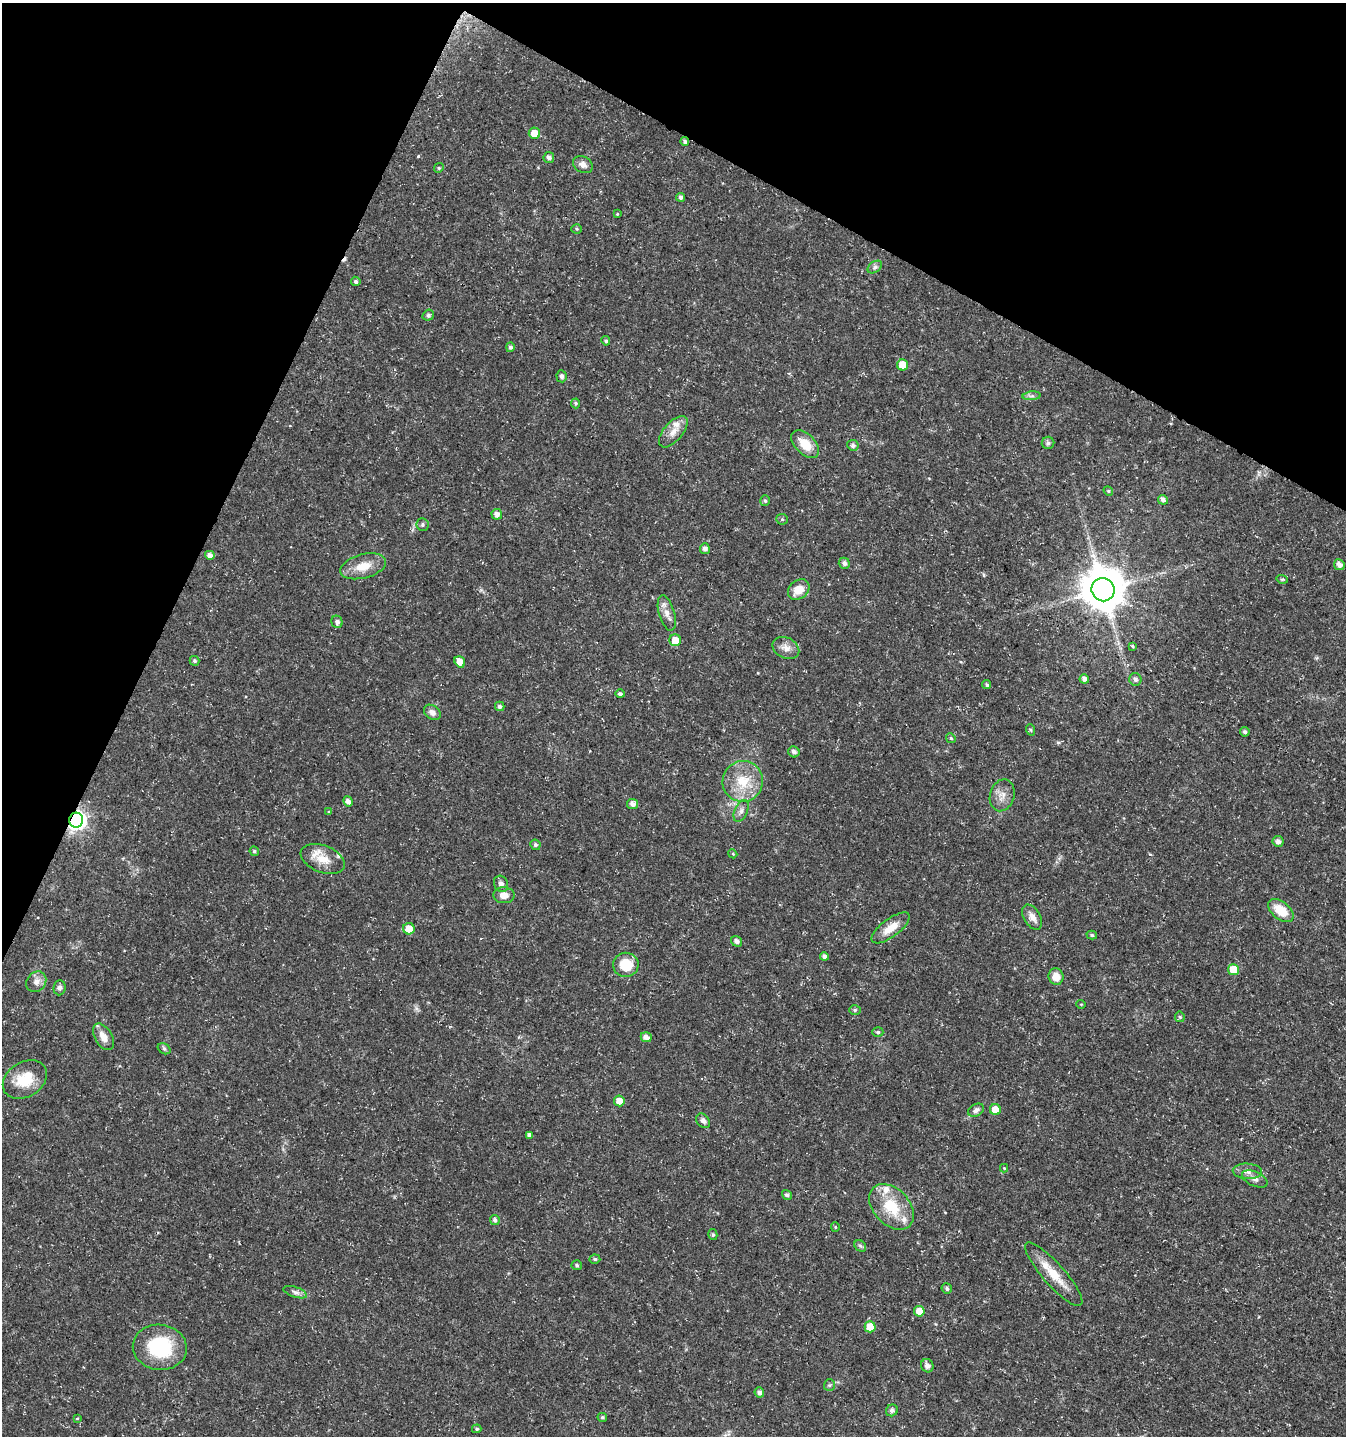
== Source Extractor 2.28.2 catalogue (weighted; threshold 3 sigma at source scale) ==
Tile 2 of 4 x 4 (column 2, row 1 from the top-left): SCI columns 1544-2887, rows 4309-5742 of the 5842 x 5743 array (HDU 1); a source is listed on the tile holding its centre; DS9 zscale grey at full resolution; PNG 1348 x 1438 px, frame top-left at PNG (2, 3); each listed source drawn as its Kron ellipse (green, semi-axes under 4 px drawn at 4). Shown black and unused: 23% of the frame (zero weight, under 3 of 5 exposures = <1% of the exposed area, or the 3 px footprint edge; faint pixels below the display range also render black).
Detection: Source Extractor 2.28.2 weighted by HDU 2 'WHT'; one run over the whole footprint, this tile lists its part. Background 0.0225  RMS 0.0021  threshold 0.0094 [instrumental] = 3 sigma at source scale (4.5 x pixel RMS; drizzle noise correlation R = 1.50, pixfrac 1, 0.0396/0.0396 arcsec/px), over >= 5 px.
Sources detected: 120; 1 cosmic-ray / hot-pixel residue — neither listed nor drawn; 4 inside a brighter listed object's ellipse — not listed separately; the other 115 listed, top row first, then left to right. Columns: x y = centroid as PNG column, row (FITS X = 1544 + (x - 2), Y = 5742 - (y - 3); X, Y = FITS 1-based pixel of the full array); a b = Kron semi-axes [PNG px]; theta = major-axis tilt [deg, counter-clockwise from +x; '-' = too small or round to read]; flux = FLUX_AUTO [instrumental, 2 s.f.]
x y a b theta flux
534 133 6 5 - 2.3
685 142 4 4 - 0.43
549 158 5 5 - 0.77
583 165 10 8 -29 1.2
439 168 5 4 - 0.3
681 197 4 4 - 0.64
617 214 3 3 - 0.18
577 229 5 4 - 0.26
875 267 8 5 36 0.52
356 281 5 4 - 0.51
428 315 6 5 - 0.45
606 341 5 4 - 0.4
510 347 5 4 - 0.57
903 365 5 5 - 3.3
561 376 6 5 - 0.55
1032 396 9 4 5 0.54
576 403 5 4 - 0.31
673 432 19 9 49 2.1
1048 443 6 6 - 0.44
805 444 17 10 -46 3.8
853 445 6 5 - 0.59
1108 491 5 4 - 0.26
1163 500 5 4 - 0.73
765 501 5 4 - 0.33
497 514 5 5 - 1.1
782 519 6 5 - 0.35
422 524 6 6 - 0.42
705 549 5 5 - 0.86
210 555 5 4 - 1
844 563 5 5 - 0.75
1339 565 6 5 - 1.1
363 566 23 12 15 3.7
1282 579 6 3 -17 0.26
799 589 11 9 38 2.9
1103 590 12 11 - 750
667 613 18 7 -74 1.7
337 622 6 5 - 0.74
675 640 6 5 - 2.5
1132 646 4 3 - 0.37
786 648 14 10 -27 1.7
194 661 5 5 - 0.41
460 662 6 5 - 1.8
1084 679 5 4 - 0.9
1135 679 6 6 - 0.68
987 685 5 4 - 0.37
620 694 5 4 - 0.46
500 706 4 4 - 0.55
432 712 9 6 -38 0.98
1031 730 6 3 -70 0.26
1245 732 5 4 - 0.51
951 738 5 4 - 0.35
794 752 6 5 - 0.82
743 781 20 20 - 6.4
1002 795 16 12 74 2.1
348 801 5 4 - 0.92
632 804 5 5 - 1.1
741 811 11 6 66 0.88
329 812 4 3 - 0.17
76 820 7 7 - 98
1278 841 5 5 - 0.95
535 845 5 5 - 0.53
254 851 5 4 - 0.39
733 854 4 3 - 0.19
323 859 23 13 -21 3.7
501 884 8 7 - 0.92
504 895 10 8 -1 1.7
1281 911 14 8 -39 4.5
1032 917 14 8 -59 1.5
891 928 23 9 37 3
409 929 6 5 - 2.5
1092 935 5 4 - 0.37
737 941 6 5 - 0.89
824 956 4 4 - 0.69
626 965 13 12 - 5.2
1234 970 5 5 - 4.8
1056 977 8 7 - 2.2
36 982 11 9 51 1.3
59 988 7 6 - 0.65
1081 1004 5 3 - 0.16
855 1010 6 5 - 0.37
1180 1017 5 5 - 0.31
878 1032 5 4 - 0.34
103 1037 14 8 -60 1.9
646 1037 5 5 - 1.1
164 1049 7 5 -30 0.38
25 1079 24 17 32 5.9
619 1101 5 5 - 2.1
976 1110 8 6 27 0.75
995 1110 5 5 - 2.9
703 1121 8 6 -51 0.71
529 1135 4 4 - 0.61
1004 1168 4 4 - 0.18
1247 1171 15 8 -3 1.2
1255 1179 13 7 -24 1
787 1195 5 4 - 0.46
891 1207 26 18 -47 7.8
495 1220 5 4 - 0.59
835 1227 5 4 - 0.24
713 1235 5 4 - 0.35
860 1246 6 5 - 0.4
595 1259 5 4 - 0.36
577 1265 5 5 - 0.34
1054 1274 41 11 -48 4.9
947 1289 5 5 - 0.52
295 1292 12 5 -18 0.77
919 1311 5 5 - 2.7
870 1327 5 5 - 3.8
160 1347 27 22 -6 14
927 1366 7 6 - 1
829 1385 6 5 - 0.33
759 1392 5 5 - 0.74
892 1410 6 5 - 0.56
602 1417 5 4 - 0.32
77 1419 3 3 - 0.4
477 1429 5 4 - 0.29
Overlapping masked pixels (flux is a lower limit): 2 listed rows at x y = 685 142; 76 820